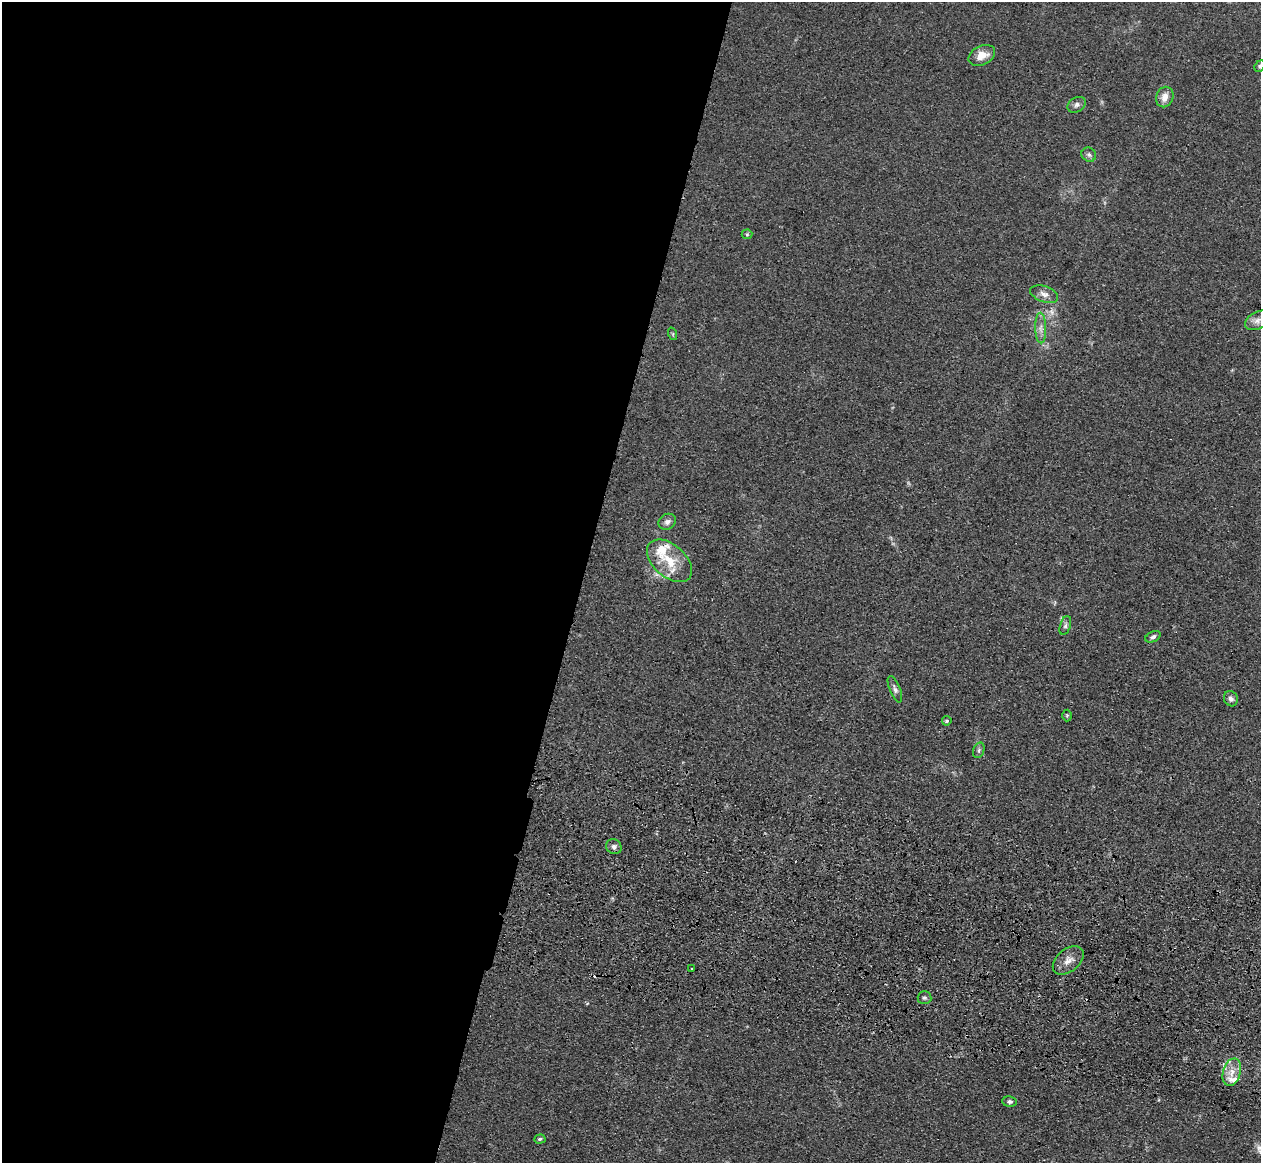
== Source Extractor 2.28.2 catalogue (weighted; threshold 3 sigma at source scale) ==
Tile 5 of 4 x 4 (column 1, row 2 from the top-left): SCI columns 37-1295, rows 2686-3846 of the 5109 x 5248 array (HDU 1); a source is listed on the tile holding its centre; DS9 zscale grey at full resolution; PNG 1263 x 1165 px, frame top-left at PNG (2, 2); each listed source drawn as its Kron ellipse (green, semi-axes under 4 px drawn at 4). Shown black and unused: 46% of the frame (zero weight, under 3 of 4 exposures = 6% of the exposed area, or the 3 px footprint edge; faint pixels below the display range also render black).
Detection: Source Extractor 2.28.2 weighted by HDU 2 'WHT'; one run over the whole footprint, this tile lists its part. Background 0.0611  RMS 0.0075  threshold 0.0338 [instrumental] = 3 sigma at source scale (4.5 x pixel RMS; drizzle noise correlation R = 1.50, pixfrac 1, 0.05/0.05 arcsec/px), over >= 5 px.
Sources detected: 30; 1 too faint to see at this stretch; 1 cosmic-ray / hot-pixel residue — neither listed nor drawn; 2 inside a brighter listed object's ellipse — not listed separately; the other 26 listed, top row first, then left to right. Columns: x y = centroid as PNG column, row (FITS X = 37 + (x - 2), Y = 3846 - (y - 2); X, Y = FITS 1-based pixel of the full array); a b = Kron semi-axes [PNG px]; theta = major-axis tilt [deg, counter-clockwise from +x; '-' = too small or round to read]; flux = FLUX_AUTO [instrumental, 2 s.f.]
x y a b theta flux
982 55 14 9 26 10
1260 66 6 5 - 1.5
1165 97 10 8 68 6.2
1077 105 10 7 31 3.3
1089 155 8 6 -45 2.2
747 234 5 5 - 1.1
1044 294 14 7 -19 4.9
1257 320 13 8 29 4.9
1041 328 15 5 -88 4.4
673 334 6 4 -72 1
667 522 9 7 32 3.7
669 561 26 16 -41 22
1065 626 10 5 73 2.1
1153 637 8 5 25 2.2
895 689 14 5 -68 2.7
1231 699 8 6 -65 3
1067 715 6 5 - 1.1
947 721 5 4 - 1.4
979 750 8 5 73 2
614 847 8 7 - 2.8
1068 960 17 11 40 7.3
691 969 3 2 - 1.2
924 998 7 6 - 1.8
1232 1072 14 9 73 8.5
1010 1102 7 5 -6 1.8
540 1139 5 4 - 1.3
Isophote crosses this tile's border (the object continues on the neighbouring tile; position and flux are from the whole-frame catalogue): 2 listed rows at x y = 1260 66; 1257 320